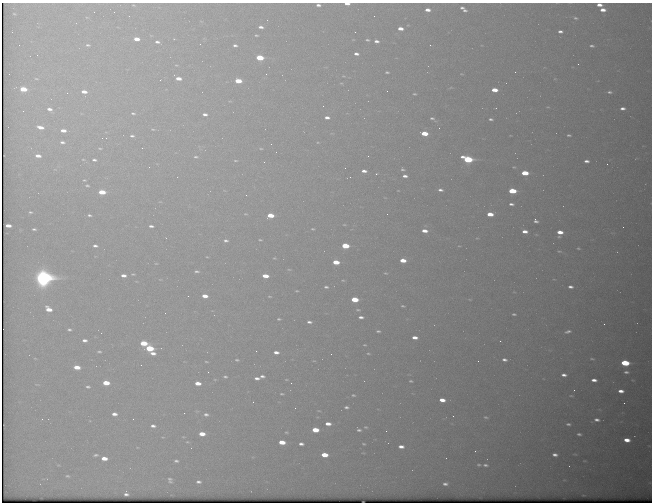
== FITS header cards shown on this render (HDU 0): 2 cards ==
NAXIS1  =                  650 / Width of table row in bytes
NAXIS2  =                  500 / Number of rows in table

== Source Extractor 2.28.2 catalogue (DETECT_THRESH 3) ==
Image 650 x 500 px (HDU 0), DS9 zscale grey, 1 PNG px = 1 image px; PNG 654 x 504 px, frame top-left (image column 1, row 500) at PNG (2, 3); no overlay
Background 567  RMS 3.1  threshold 9.29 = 3 sigma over >= 5 px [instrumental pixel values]
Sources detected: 232; all 232 listed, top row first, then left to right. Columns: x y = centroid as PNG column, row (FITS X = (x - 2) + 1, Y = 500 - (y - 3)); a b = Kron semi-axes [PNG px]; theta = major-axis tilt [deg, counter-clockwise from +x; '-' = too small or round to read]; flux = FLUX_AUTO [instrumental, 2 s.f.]
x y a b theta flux
347 4 5 2 - 1300
133 5 3 2 - 140
318 5 4 3 - 660
599 5 5 3 - 1200
462 8 5 3 - 500
427 10 5 3 - 1300
465 10 4 3 - 440
603 10 5 3 - 1400
114 12 2 2 - 82
14 14 4 2 - 180
575 18 6 4 -7 380
261 27 5 3 - 730
400 28 5 3 - 1600
560 31 5 3 - 680
355 32 2 2 - 88
256 35 4 2 - 250
136 39 5 3 - 2100
367 40 4 3 - 290
376 41 5 3 - 780
157 42 4 3 - 550
200 44 2 2 - 100
19 45 2 2 - 140
88 45 6 4 -2 390
235 45 4 3 - 500
430 45 3 2 - 240
592 46 4 3 - 390
356 54 4 3 - 730
260 58 5 4 - 8800
578 64 2 2 - 90
176 65 4 2 - 160
387 72 4 3 - 300
515 72 2 2 - 220
266 74 2 2 - 390
178 78 5 3 - 1800
36 79 6 3 -8 250
238 81 5 4 - 4900
341 83 5 3 - 180
23 89 5 4 - 4800
494 90 5 3 - 2600
84 92 5 3 - 1500
609 92 6 4 -1 470
67 93 2 2 - 140
414 94 3 2 - 240
323 106 2 2 - 240
623 108 5 4 - 800
49 109 7 5 -19 1100
23 111 3 3 - 180
133 113 6 3 -3 340
205 114 5 3 - 690
327 117 5 3 - 910
432 118 6 3 -28 400
491 119 5 3 - 440
40 127 8 4 -13 1700
439 128 2 2 - 94
153 129 6 3 -8 230
63 131 6 4 -3 1500
424 133 5 4 - 4800
569 135 4 3 - 330
132 136 4 3 - 410
106 138 2 2 - 130
62 142 7 5 -7 680
100 148 5 3 - 230
142 148 2 2 - 910
261 148 5 3 - 210
38 156 7 4 -7 1500
368 156 2 2 - 120
196 157 7 4 -8 410
83 159 5 3 - 210
468 159 7 4 -14 21000
94 160 5 3 - 480
235 161 6 3 0 270
586 161 5 3 - 750
264 162 2 2 - 100
607 164 2 2 - 360
514 167 5 4 - 250
345 168 2 2 - 100
402 169 4 3 - 300
364 171 5 4 - 1000
525 173 5 4 - 5800
376 174 3 2 - 180
405 176 4 3 - 760
84 180 6 4 1 320
87 185 7 5 -9 430
440 190 5 3 - 590
398 191 3 2 - 120
512 191 6 4 -4 9300
102 192 5 4 - 5200
246 195 3 2 - 200
511 204 5 3 - 540
30 212 7 4 -9 460
245 214 5 3 - 210
490 214 5 3 - 3100
89 215 6 4 -13 470
270 215 5 4 - 4200
536 221 5 3 - 610
344 225 5 3 - 230
8 226 5 3 - 1600
151 226 5 3 - 630
623 227 2 2 - 390
34 229 5 3 - 430
313 229 6 4 -13 280
424 231 6 4 -8 1800
525 231 5 3 - 1300
560 232 5 4 - 2100
559 237 5 4 - 290
226 240 6 4 -4 510
260 240 4 3 - 220
95 246 5 3 - 560
345 246 5 4 - 9100
578 248 4 3 - 230
559 251 7 3 -1 260
207 257 4 2 - 150
274 258 4 4 - 200
403 260 5 4 - 2900
336 262 5 4 - 4400
156 263 4 2 - 140
289 269 5 3 - 210
196 271 5 3 - 380
386 273 6 4 -17 290
133 274 3 2 - 190
123 275 5 3 - 1000
265 276 5 3 - 2800
43 277 8 7 - 100000
343 280 5 3 - 210
326 287 5 3 - 400
570 287 5 3 - 680
297 291 3 2 - 200
205 296 5 3 - 2000
269 296 5 2 - 200
355 299 5 4 - 6700
470 299 5 3 - 190
403 306 4 2 - 240
48 309 6 4 -31 2500
358 310 5 3 - 240
165 313 2 2 - 110
514 314 4 2 - 300
361 317 5 3 - 640
279 319 4 3 - 280
309 322 5 3 - 580
604 324 2 2 - 480
69 329 3 3 - 310
378 331 4 2 - 310
568 331 7 3 13 560
415 337 5 3 - 1300
84 340 4 3 - 660
144 343 6 4 -5 6100
365 345 3 2 - 170
149 348 6 4 -5 10000
99 351 4 2 - 260
256 351 2 2 - 96
276 352 5 3 - 1000
153 353 6 4 -6 1100
368 353 4 2 - 190
331 354 2 2 - 340
592 359 7 3 -11 280
237 360 5 3 - 270
504 360 6 4 -8 750
314 361 5 3 - 170
478 361 2 2 - 410
206 362 5 2 - 200
625 363 6 4 -6 12000
141 365 3 2 - 170
77 367 5 4 - 2900
208 372 3 2 - 160
626 372 5 3 - 430
564 375 5 3 - 840
262 376 5 3 - 540
225 377 4 3 - 330
257 378 5 3 - 780
215 379 5 3 - 200
286 380 5 3 - 190
594 380 5 3 - 1000
411 381 4 3 - 260
106 383 5 4 - 4100
198 383 5 4 - 2200
291 383 3 2 - 200
37 384 5 3 - 170
88 387 4 3 - 380
574 390 2 2 - 140
621 391 5 3 - 1100
282 394 5 3 - 280
353 395 6 4 -10 330
571 396 6 3 0 200
442 400 5 4 - 2000
253 402 3 3 - 170
624 403 2 2 - 83
346 407 6 4 -1 540
295 408 2 2 - 84
184 413 3 2 - 180
114 414 5 4 - 1100
206 414 7 5 -14 680
453 416 3 2 - 150
486 417 7 4 -12 390
42 419 3 2 - 330
133 419 2 2 - 280
597 420 5 3 - 690
328 424 5 4 - 1600
568 424 5 3 - 420
153 426 6 4 -6 740
365 427 7 5 -14 360
315 430 5 4 - 4400
359 430 6 4 -22 510
386 431 2 2 - 580
286 432 6 4 0 310
202 434 5 4 - 2600
579 434 4 3 - 400
163 437 5 3 - 160
183 437 5 3 - 190
627 440 5 4 - 2100
187 442 6 4 -5 270
282 442 6 4 -6 3300
301 444 5 3 - 730
364 444 4 3 - 240
137 447 4 3 - 150
401 447 5 3 - 1200
475 451 3 2 - 570
575 454 5 3 - 170
96 455 7 4 9 460
324 455 5 4 - 3900
555 455 5 3 - 780
104 458 5 4 - 2200
446 458 2 2 - 93
176 461 5 3 - 430
58 465 4 4 - 180
479 465 7 5 -18 440
485 465 7 4 -6 570
569 466 2 2 - 83
67 476 6 4 -5 340
170 480 6 4 -66 500
198 482 5 3 - 540
445 484 5 4 - 660
126 494 4 4 - 570
At the frame edge (FLAGS 8, measured only in part): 3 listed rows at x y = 347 4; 318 5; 599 5